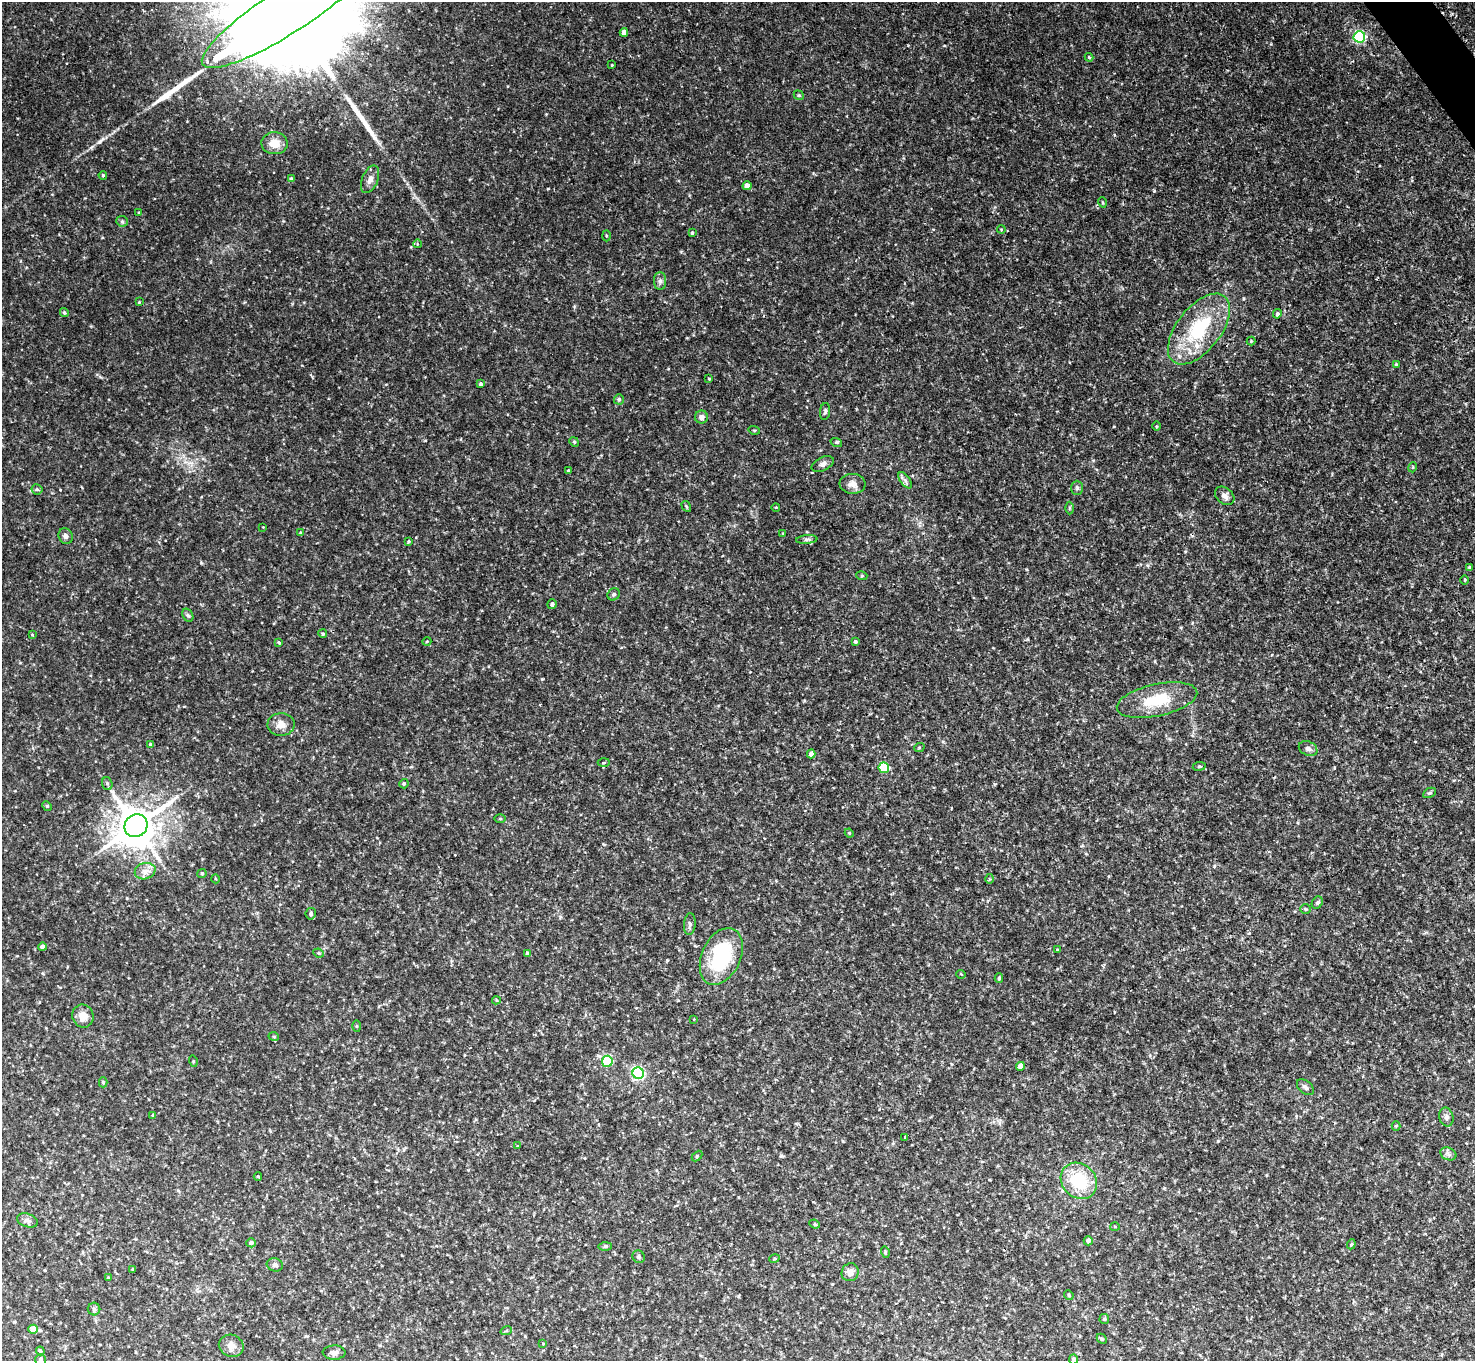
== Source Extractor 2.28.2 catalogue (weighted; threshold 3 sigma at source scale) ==
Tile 10 of 4 x 4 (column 2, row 3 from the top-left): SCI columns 1583-3055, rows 1878-3236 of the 6111 x 6115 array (HDU 1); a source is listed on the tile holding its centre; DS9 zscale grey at full resolution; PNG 1477 x 1363 px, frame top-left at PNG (2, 2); each listed source drawn as its Kron ellipse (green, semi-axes under 4 px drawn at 4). Shown black and unused: <1% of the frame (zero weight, under 2 of 3 exposures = <1% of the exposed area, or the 3 px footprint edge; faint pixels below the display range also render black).
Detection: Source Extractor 2.28.2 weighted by HDU 2 'WHT'; one run over the whole footprint, this tile lists its part. Background 0.0889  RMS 0.0077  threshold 0.0348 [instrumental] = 3 sigma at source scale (4.5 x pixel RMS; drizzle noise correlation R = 1.50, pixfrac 1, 0.05/0.05 arcsec/px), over >= 5 px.
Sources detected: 145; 1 inside a brighter object's white glare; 2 cosmic-ray / hot-pixel residue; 2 long thin detections or spike segments (spike, bleed or trail) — neither listed nor drawn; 1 inside a brighter listed object's ellipse — not listed separately; the other 139 listed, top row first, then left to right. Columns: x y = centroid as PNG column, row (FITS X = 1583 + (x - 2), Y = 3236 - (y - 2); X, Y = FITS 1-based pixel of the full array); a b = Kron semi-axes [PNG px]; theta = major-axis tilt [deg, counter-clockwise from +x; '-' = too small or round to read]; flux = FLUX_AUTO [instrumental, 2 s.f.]
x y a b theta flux
287 11 100 22 33 84000
624 32 4 4 - 5.3
1359 37 6 5 - 120
1089 57 4 3 - 2.3
612 65 3 3 - 0.57
799 95 5 4 - 0.95
274 143 13 11 -2 9.8
103 175 4 3 - 0.91
291 179 4 4 - 1.3
370 179 14 8 68 4.7
747 186 4 4 - 7.1
1102 202 5 3 - 0.75
139 213 3 3 - 0.71
122 221 6 5 - 1.3
1001 229 4 3 - 0.66
692 233 3 3 - 1.2
606 236 5 3 - 0.76
417 244 4 3 - 0.52
660 281 9 6 90 2.5
139 302 3 3 - 0.69
64 312 5 4 - 1.1
1277 314 5 4 - 1.6
1199 329 42 22 51 57
1251 341 4 4 - 0.87
1396 364 4 3 - 0.94
709 379 2 2 - 0.64
481 384 4 4 - 1.4
619 399 5 5 - 1.6
825 411 9 5 81 1.6
701 417 6 6 - 3.1
1157 426 5 3 - 0.77
754 430 6 3 -17 0.81
574 442 5 4 - 0.91
836 442 6 3 -17 0.92
823 464 12 6 26 3.3
1413 467 5 3 - 0.72
569 471 3 3 - 2.3
905 480 9 5 -54 2.3
852 484 13 10 -5 5.4
1077 488 7 6 - 1.8
37 489 5 5 - 1.2
1225 496 11 8 -42 4
686 506 6 3 -59 0.84
776 507 4 3 - 0.79
1069 508 6 4 89 1
263 527 2 2 - 0.4
301 533 3 3 - 0.89
783 533 4 4 - 0.71
66 536 8 7 - 2.7
807 539 10 4 5 2
409 541 4 3 - 0.82
1469 567 4 3 - 0.76
862 576 5 3 - 0.79
1465 580 5 3 - 0.65
614 594 6 5 - 1.6
552 604 5 4 - 2
188 615 7 5 -58 1.4
323 634 4 4 - 1.4
32 635 3 3 - 0.6
427 641 4 3 - 0.66
279 642 4 3 - 0.89
855 642 4 4 - 1.2
1157 700 41 16 12 32
281 724 13 11 2 6.9
150 744 4 3 - 2
919 748 5 3 - 0.63
1308 749 9 7 -23 2.5
811 754 4 4 - 3.8
604 762 6 3 3 0.88
1199 766 6 3 9 0.87
884 768 5 5 - 47
107 784 6 5 - 1.4
404 784 5 4 - 1.3
1429 793 7 4 26 1.4
47 806 5 4 - 0.94
500 819 5 3 - 0.83
136 826 12 11 - 2400
849 833 4 4 - 0.74
145 871 10 8 16 4.8
202 873 4 4 - 1.4
216 879 4 3 - 0.72
989 879 5 3 - 0.81
1317 903 6 5 - 1.5
1305 909 5 5 - 1.1
311 914 5 5 - 1.9
690 924 11 6 86 2.2
42 947 4 4 - 3.8
1057 950 3 3 - 0.82
318 953 5 4 - 1.2
527 954 4 4 - 1.8
721 956 30 19 65 66
961 974 5 3 - 0.6
999 978 5 4 - 1.2
496 1000 4 4 - 0.76
83 1016 11 10 - 7.8
694 1019 3 2 - 0.46
357 1026 6 4 -88 0.88
274 1037 5 3 - 0.71
193 1061 5 3 - 0.72
607 1061 5 5 - 67
1020 1066 4 4 - 6.3
638 1073 6 5 - 120
103 1082 5 4 - 0.97
1305 1087 10 6 -40 2.5
153 1115 4 2 - 0.59
1446 1117 10 7 -76 2.8
1396 1126 4 4 - 0.69
905 1137 3 2 - 0.98
518 1146 4 4 - 0.6
1448 1154 8 6 -23 2.3
697 1156 6 4 45 0.89
258 1176 4 3 - 0.59
1079 1181 19 16 -44 34
27 1220 11 6 -18 3.1
815 1224 5 4 - 1
1115 1226 5 3 - 0.67
1088 1241 4 4 - 2.4
251 1243 4 4 - 2.5
1351 1244 5 4 - 0.95
605 1246 7 4 1 1.3
885 1252 5 3 - 0.8
639 1257 6 6 - 1.5
774 1259 5 3 - 0.67
275 1265 8 6 -14 2.1
133 1269 4 3 - 0.8
850 1272 9 8 - 5.2
108 1278 3 3 - 0.63
1069 1295 5 4 - 0.99
94 1309 6 6 - 1.6
1104 1319 5 4 - 0.91
33 1329 4 4 - 10
506 1331 6 3 18 0.82
1102 1339 6 4 -46 1.1
543 1344 4 3 - 0.5
231 1346 12 11 - 5.7
40 1351 4 3 - 1
334 1353 11 7 1 3.2
1073 1359 5 4 - 2.3
40 1360 6 5 - 1.9
Overlapping masked pixels (flux is a lower limit): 1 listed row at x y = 1199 329
Isophote crosses this tile's border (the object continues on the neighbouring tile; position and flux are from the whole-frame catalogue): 3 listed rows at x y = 287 11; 1073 1359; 40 1360
Unlisted compact peaks at least as high as the median listed source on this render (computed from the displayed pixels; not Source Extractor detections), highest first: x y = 201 563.